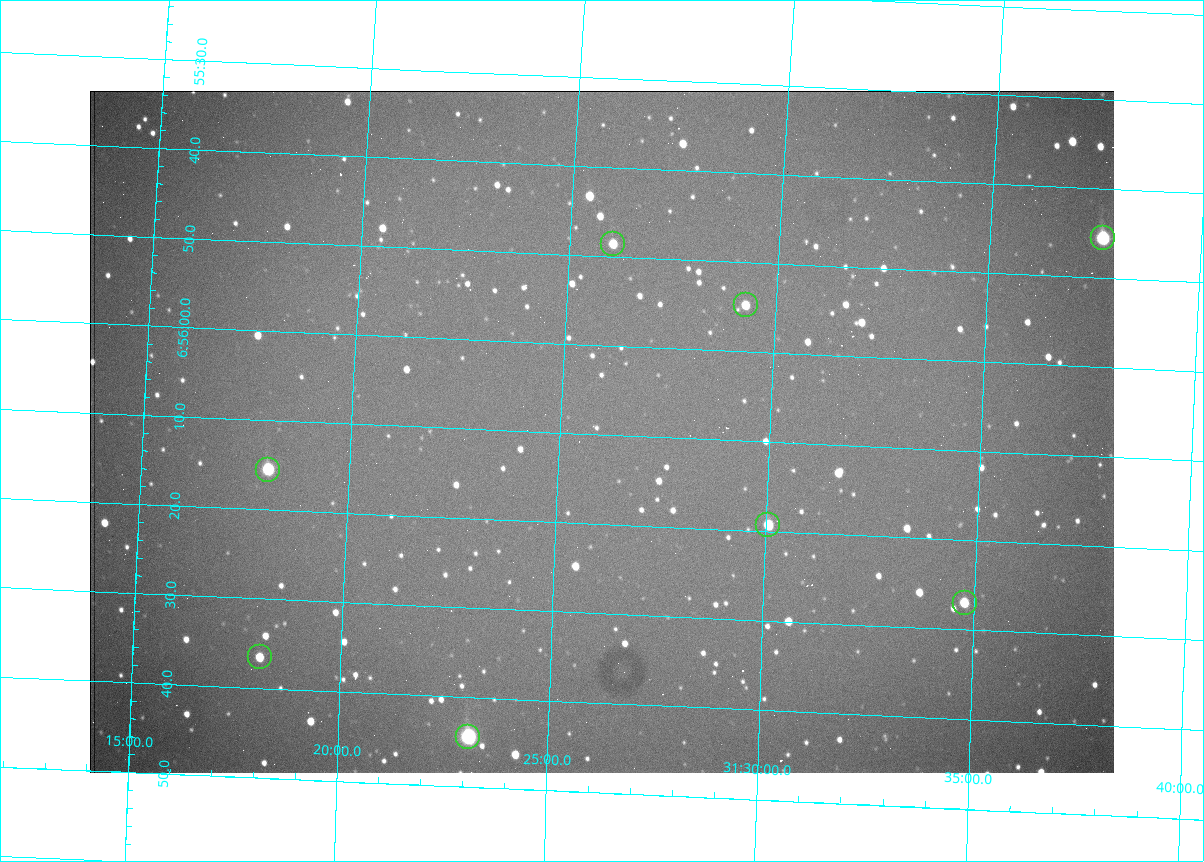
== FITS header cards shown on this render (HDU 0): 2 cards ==
NAXIS1  =                 1024 /fastest changing axis
NAXIS2  =                  682 /next to fastest changing axis

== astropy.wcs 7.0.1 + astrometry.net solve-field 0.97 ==
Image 1024 x 682 px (HDU 0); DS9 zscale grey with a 90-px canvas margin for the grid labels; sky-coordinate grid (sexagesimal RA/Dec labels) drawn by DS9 from the SOLVED WCS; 8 Tycho-2 reference stars matched to detected sources circled (green)
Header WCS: RA---TAN/DEC--TAN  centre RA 06:56:10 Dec +31:26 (104.04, +31.43 deg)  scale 1.44 arcsec/px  FOV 24.5' x 16.3'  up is -93 deg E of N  parity flipped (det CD > 0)
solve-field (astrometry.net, Tycho-2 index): VERIFIED the header's WCS against the Tycho-2 star catalogue (8 matches, 0 conflicts) and refined it, rather than solving blind
Solved WCS: RA---TAN-SIP/DEC--TAN-SIP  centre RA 06:56:10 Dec +31:26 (104.04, +31.43 deg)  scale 1.43 arcsec/px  FOV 24.4' x 16.3'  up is -93 deg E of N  parity flipped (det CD > 0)
The solver's refit moves the header's centre by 2.2 arcsec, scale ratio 0.9973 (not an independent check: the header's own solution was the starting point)
Tycho-2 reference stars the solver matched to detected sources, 8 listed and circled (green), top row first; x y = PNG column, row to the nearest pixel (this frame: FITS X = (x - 90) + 1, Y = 682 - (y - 91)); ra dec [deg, ICRS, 3 dp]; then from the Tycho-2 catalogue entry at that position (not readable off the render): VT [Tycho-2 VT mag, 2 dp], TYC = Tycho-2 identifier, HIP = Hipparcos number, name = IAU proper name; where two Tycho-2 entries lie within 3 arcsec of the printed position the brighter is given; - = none
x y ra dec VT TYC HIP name
1103 238 103.940 +31.628 9.24 2437-728-1 - -
613 244 103.952 +31.434 11.53 2437-424-1 - -
746 305 103.978 +31.488 11.51 2437-421-1 - -
268 470 104.065 +31.301 9.89 2437-425-1 - -
768 525 104.081 +31.501 10.83 2437-37-1 - -
965 603 104.112 +31.580 11.47 2437-71-1 - -
260 657 104.152 +31.301 11.67 2437-646-1 - -
468 737 104.185 +31.385 8.52 2437-370-1 33393 -